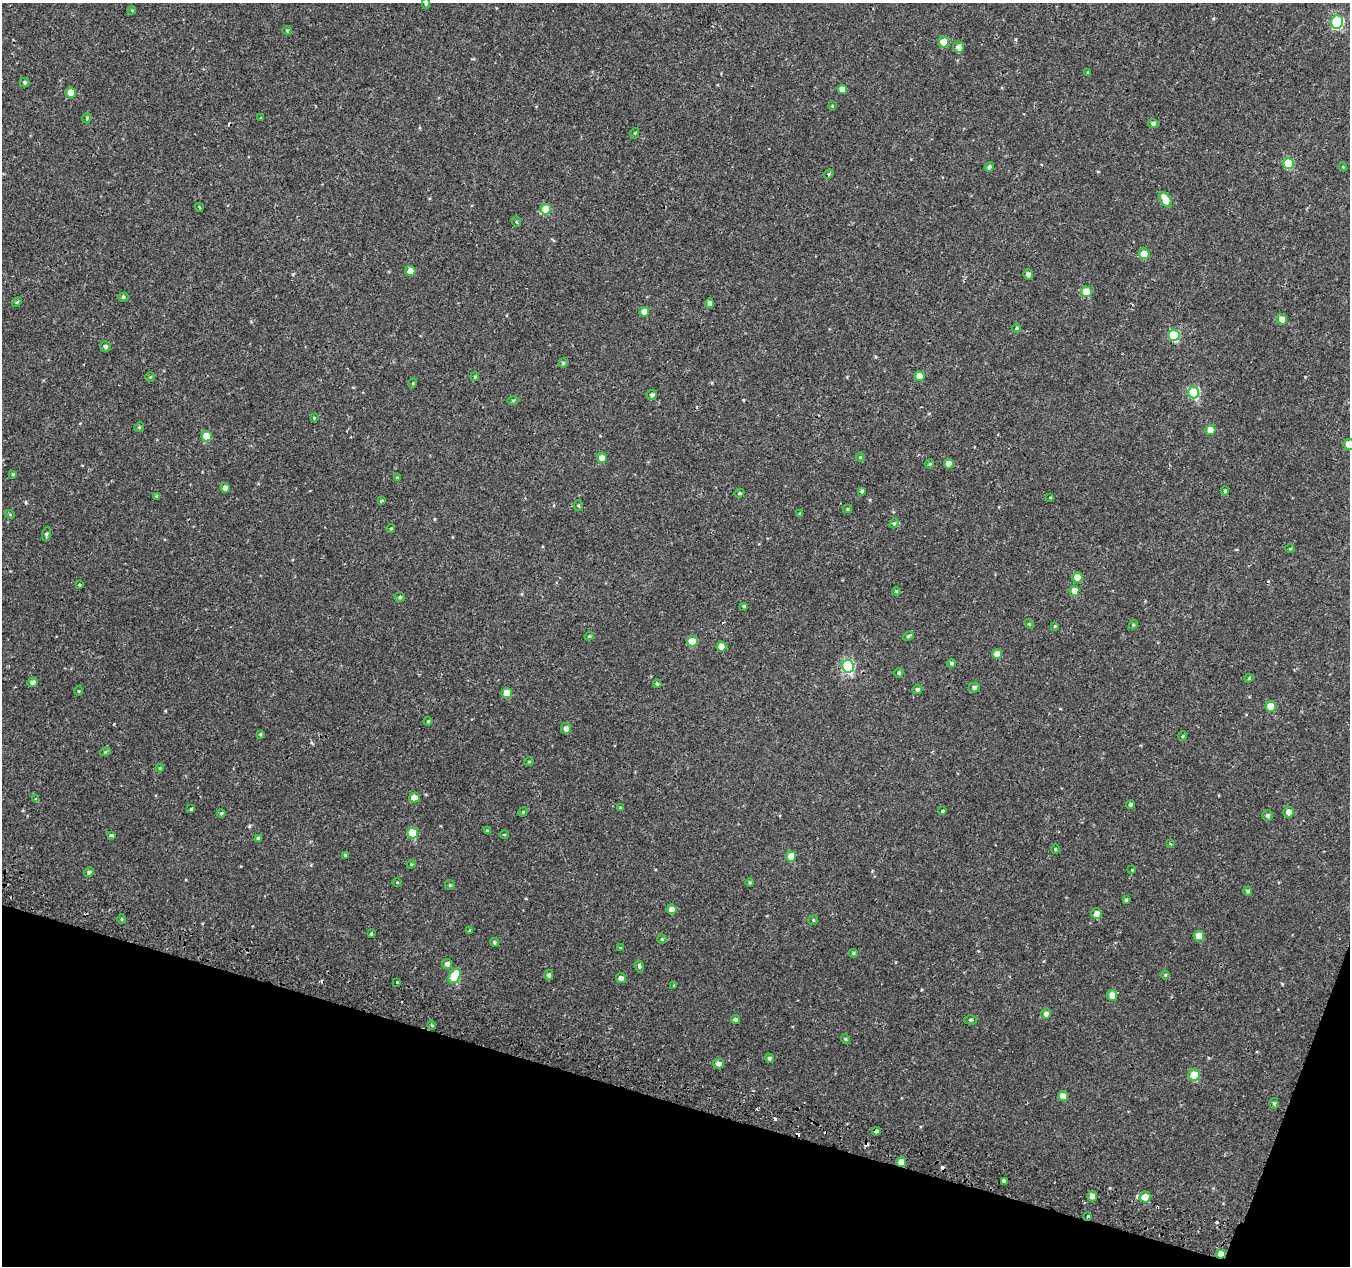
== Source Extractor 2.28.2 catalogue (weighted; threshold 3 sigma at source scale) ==
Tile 15 of 4 x 4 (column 3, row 4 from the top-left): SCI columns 2705-4052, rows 281-1544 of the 5417 x 5589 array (HDU 1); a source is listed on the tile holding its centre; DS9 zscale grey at full resolution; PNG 1352 x 1268 px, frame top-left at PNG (2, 3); each listed source drawn as its Kron ellipse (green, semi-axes under 4 px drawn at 4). Shown black and unused: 14% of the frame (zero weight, under 2 of 3 exposures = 2% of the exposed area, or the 3 px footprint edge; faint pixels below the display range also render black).
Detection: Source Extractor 2.28.2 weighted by HDU 2 'WHT'; one run over the whole footprint, this tile lists its part. Background 9.53e-04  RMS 0.0026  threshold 0.0118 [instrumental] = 3 sigma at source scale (4.5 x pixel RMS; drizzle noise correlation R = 1.50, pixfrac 1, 0.0396/0.0396 arcsec/px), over >= 5 px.
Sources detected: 175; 10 cosmic-ray / hot-pixel residue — neither listed nor drawn; the other 165 listed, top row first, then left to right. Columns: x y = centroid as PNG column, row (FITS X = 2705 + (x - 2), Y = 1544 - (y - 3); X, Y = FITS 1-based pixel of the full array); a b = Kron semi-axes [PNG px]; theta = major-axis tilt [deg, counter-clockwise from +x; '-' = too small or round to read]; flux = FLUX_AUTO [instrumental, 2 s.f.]
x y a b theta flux
426 3 5 4 - 0.47
132 10 4 3 - 0.24
1337 22 6 6 - 24
287 31 4 4 - 0.25
944 42 5 5 - 4.6
959 47 5 5 - 1.4
1087 73 4 3 - 0.37
25 83 5 4 - 0.44
842 89 4 4 - 2.3
71 93 5 5 - 2.9
832 106 4 3 - 0.24
87 118 5 3 - 0.25
261 118 3 3 - 0.34
1153 123 5 4 - 0.73
635 133 5 3 - 0.23
1288 163 5 5 - 11
989 167 5 4 - 0.58
1343 167 4 3 - 0.22
829 174 5 4 - 0.31
1165 200 8 5 -58 4.5
199 207 4 3 - 0.2
546 209 5 5 - 6.2
517 222 5 3 - 0.26
1144 254 5 5 - 3.6
410 271 5 5 - 2.3
1028 274 5 4 - 0.84
1086 292 5 5 - 6.8
123 297 5 4 - 0.42
17 302 6 3 44 0.31
710 303 4 4 - 1
644 312 5 5 - 2.3
1282 319 5 5 - 1.8
1017 328 4 3 - 0.33
1174 335 5 5 - 16
105 346 5 5 - 0.57
563 363 4 4 - 0.36
920 376 5 5 - 3.3
150 377 5 5 - 0.28
475 377 4 3 - 0.3
413 383 5 3 - 0.25
1194 393 6 5 - 18
652 395 5 5 - 0.65
513 400 6 4 1 0.27
314 418 4 3 - 0.25
139 427 5 4 - 0.34
1210 430 5 5 - 2.4
207 436 5 5 - 4.5
1349 444 5 5 - 3.9
860 457 4 4 - 0.33
602 458 5 5 - 1.8
930 464 5 4 - 0.28
949 464 5 4 - 2.3
13 474 3 3 - 0.31
397 478 4 4 - 0.37
225 488 5 4 - 1.4
862 491 4 4 - 0.43
1225 491 4 4 - 0.38
739 493 5 4 - 0.36
156 496 4 4 - 0.31
1050 497 4 3 - 0.22
381 500 4 3 - 0.39
578 506 5 4 - 0.32
848 509 4 4 - 0.31
800 514 4 4 - 0.35
10 515 5 3 - 0.23
894 523 5 4 - 0.35
391 529 4 3 - 0.33
46 534 7 4 77 0.48
1290 549 5 3 - 0.24
1077 577 5 5 - 2.3
79 585 3 3 - 0.24
896 591 4 4 - 0.3
1074 591 5 5 - 2.5
400 597 5 4 - 0.42
744 606 4 4 - 0.34
1029 624 5 4 - 0.29
1133 625 5 3 - 0.3
1055 626 4 4 - 0.3
589 636 4 4 - 0.29
908 636 6 4 21 0.44
692 641 5 5 - 5.5
721 646 5 5 - 2.7
997 654 5 5 - 2.4
951 663 4 4 - 0.59
848 666 6 6 - 28
899 673 5 4 - 0.42
1249 678 5 3 - 0.28
32 682 5 5 - 1.1
657 684 4 3 - 0.34
974 687 5 5 - 0.74
917 690 5 4 - 0.72
79 691 4 4 - 0.26
507 693 5 5 - 3.4
1271 706 5 5 - 5.8
428 721 4 4 - 0.27
566 728 5 5 - 1.1
260 734 4 3 - 0.27
1183 736 5 3 - 0.25
105 752 5 3 - 0.31
529 761 5 3 - 0.21
160 768 4 4 - 0.25
414 797 5 5 - 1.7
36 799 4 4 - 0.34
1131 804 4 4 - 0.66
620 808 4 3 - 0.35
191 809 3 3 - 1.4
942 811 3 3 - 2.3
523 812 5 4 - 0.26
1289 812 5 5 - 1.6
221 813 4 3 - 0.41
1267 816 5 5 - 0.6
487 831 4 3 - 0.34
413 833 5 5 - 9.7
504 834 5 3 - 0.23
112 835 3 3 - 0.6
258 839 4 4 - 0.63
1170 844 3 3 - 0.21
1055 849 4 4 - 0.25
345 855 4 4 - 0.32
791 856 5 5 - 3.5
411 864 4 4 - 0.33
1132 870 4 4 - 0.2
89 872 5 4 - 0.69
397 882 5 3 - 0.22
750 883 4 3 - 0.3
450 885 5 5 - 0.33
1248 891 4 4 - 0.51
1126 900 4 4 - 0.36
672 909 5 5 - 1.6
1096 913 5 5 - 1.6
122 919 4 3 - 0.29
813 920 5 4 - 0.32
470 930 4 3 - 0.31
371 933 3 3 - 1.2
1199 936 5 5 - 3
662 939 4 4 - 0.3
494 942 5 4 - 0.39
621 948 3 3 - 0.59
853 953 5 4 - 0.38
447 964 5 5 - 0.86
639 966 6 4 -73 0.44
549 975 5 4 - 0.68
1165 975 4 4 - 0.29
455 976 8 5 56 11
621 978 5 4 - 1
397 982 3 3 - 0.41
674 985 3 3 - 0.21
1112 995 5 5 - 2.3
1046 1014 5 5 - 1
736 1019 5 4 - 0.56
970 1020 6 4 0 0.4
432 1025 5 3 - 0.27
845 1039 5 4 - 0.3
769 1058 4 4 - 0.62
718 1064 5 5 - 1.1
1194 1075 6 5 - 5.4
1063 1096 5 5 - 2.6
1274 1103 5 4 - 0.39
876 1131 4 3 - 1.6
901 1162 5 5 - 2.4
1005 1181 4 3 - 1.9
1092 1196 5 5 - 1.9
1145 1197 5 5 - 2.9
1088 1216 4 3 - 0.83
1221 1254 5 4 - 4.7
Overlapping masked pixels (flux is a lower limit): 4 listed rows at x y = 876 1131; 901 1162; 1088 1216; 1221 1254
Isophote crosses this tile's border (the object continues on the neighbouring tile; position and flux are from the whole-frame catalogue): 2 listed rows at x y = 426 3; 1349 444